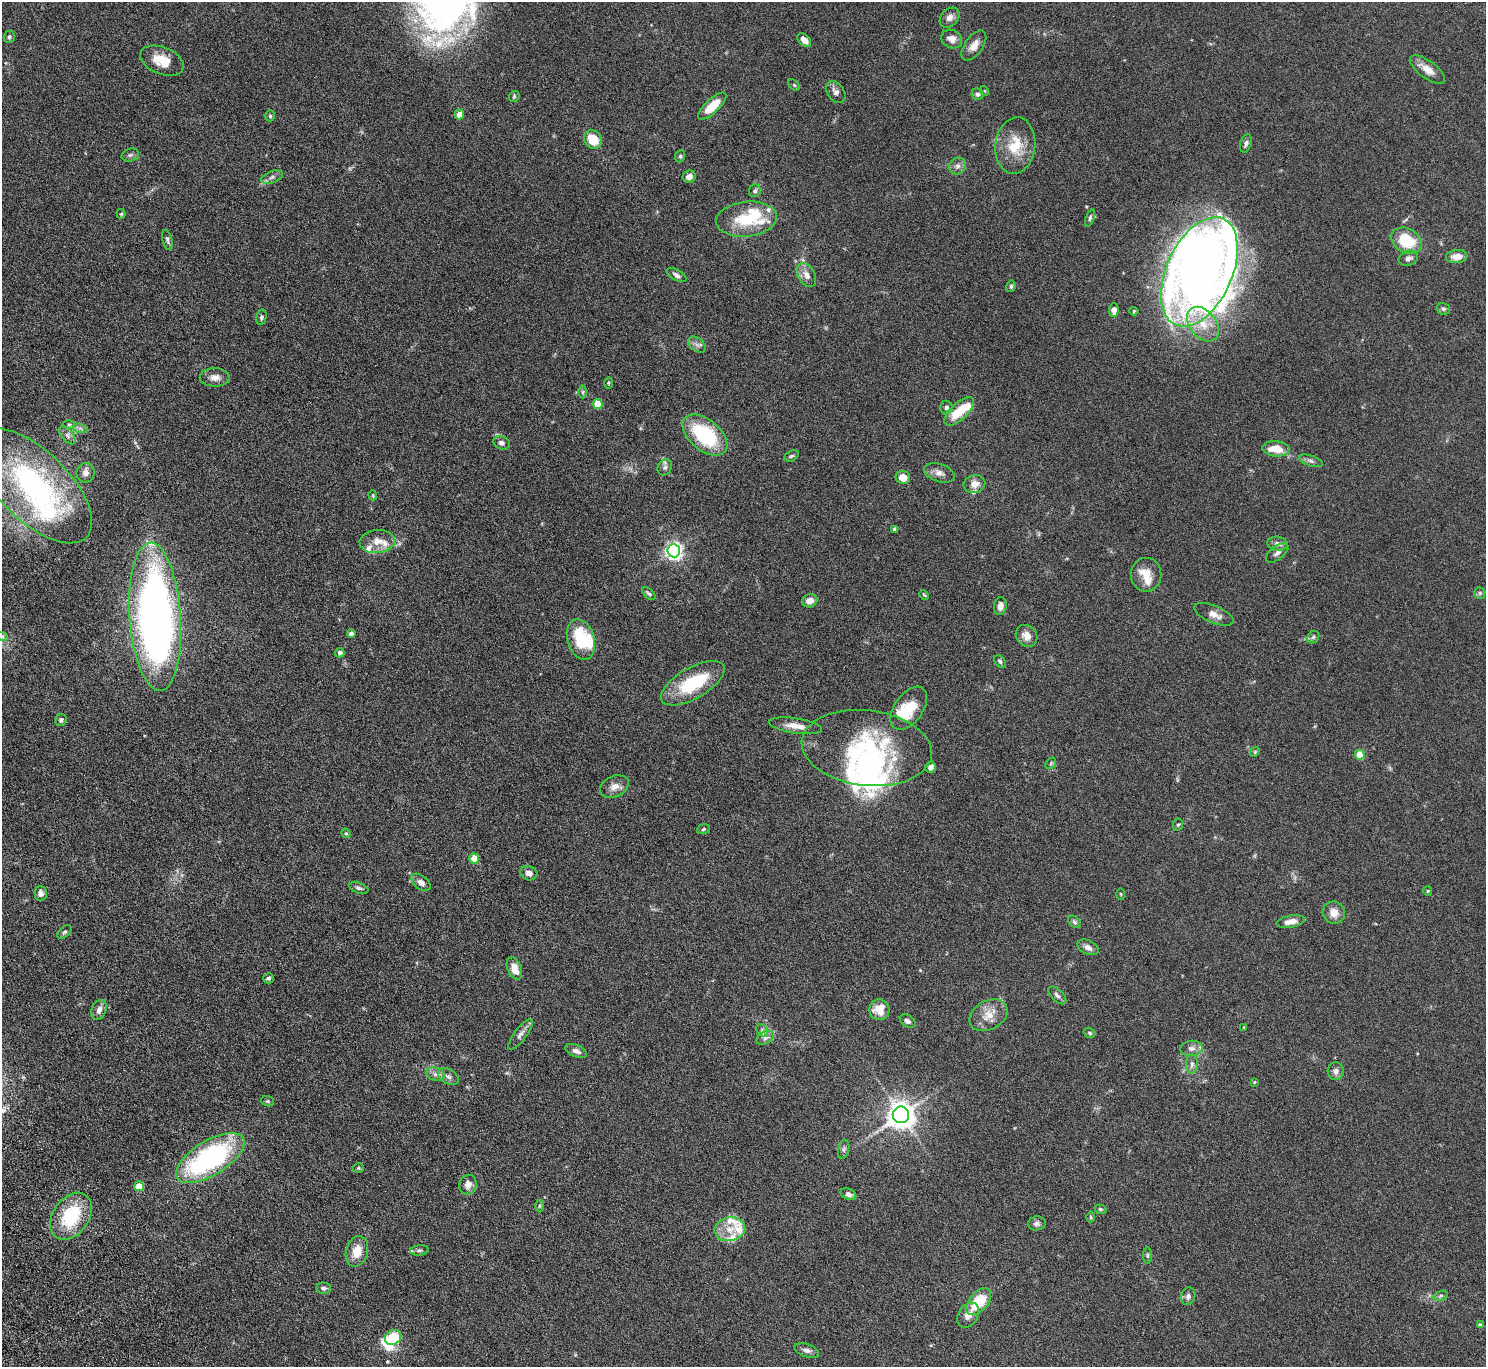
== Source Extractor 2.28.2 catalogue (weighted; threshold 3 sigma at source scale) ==
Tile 7 of 4 x 4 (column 3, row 2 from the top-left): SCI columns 3020-4503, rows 2925-4289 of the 6037 x 5985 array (HDU 1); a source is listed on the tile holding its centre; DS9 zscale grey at full resolution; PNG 1488 x 1369 px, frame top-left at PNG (2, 2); each listed source drawn as its Kron ellipse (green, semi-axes under 4 px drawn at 4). Shown black and unused: <1% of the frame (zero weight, under 4 of 8 exposures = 3% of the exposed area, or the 3 px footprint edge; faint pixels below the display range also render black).
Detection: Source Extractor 2.28.2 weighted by HDU 2 'WHT'; one run over the whole footprint, this tile lists its part. Background 0.0883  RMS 0.0051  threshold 0.021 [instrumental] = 3 sigma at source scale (4.09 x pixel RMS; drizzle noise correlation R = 1.36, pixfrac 0.8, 0.05/0.05 arcsec/px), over >= 5 px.
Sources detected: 176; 8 inside a brighter object's white glare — neither listed nor drawn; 17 inside a brighter listed object's ellipse — not listed separately; the other 151 listed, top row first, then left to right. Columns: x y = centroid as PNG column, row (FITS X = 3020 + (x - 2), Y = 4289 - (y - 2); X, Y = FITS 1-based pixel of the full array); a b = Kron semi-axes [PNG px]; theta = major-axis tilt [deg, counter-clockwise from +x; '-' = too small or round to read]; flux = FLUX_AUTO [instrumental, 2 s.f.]
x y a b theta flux
949 18 11 8 45 2.5
9 37 6 5 - 0.83
952 39 11 9 -27 3.1
804 40 8 5 -46 2.7
974 46 17 9 55 3.9
162 61 23 13 -22 9.1
1427 70 21 8 -36 4.7
794 85 7 4 -45 0.67
985 91 5 3 - 0.37
836 92 12 8 -54 2.3
977 94 6 5 - 1.1
514 96 6 4 48 0.68
712 106 18 7 43 11
459 114 5 4 - 6.5
270 116 5 4 - 0.69
593 139 10 8 -55 10
1246 143 9 5 73 1.4
1015 146 28 20 83 13
130 155 9 6 15 1.2
680 156 6 4 69 0.67
958 166 9 8 - 1.8
272 177 11 5 19 1.7
689 177 7 6 - 2.4
755 191 6 5 - 1
121 214 5 4 - 0.63
1090 218 9 4 71 0.88
746 219 31 17 6 18
167 240 10 5 -78 1.1
1406 241 16 12 -32 17
1457 257 11 6 6 4.3
1408 258 10 7 21 1.9
1199 272 58 32 66 410
676 275 11 5 -29 1.6
807 275 13 8 -62 3.3
1011 286 6 4 76 0.74
1443 309 7 6 - 0.96
1114 310 7 5 87 3.2
1134 311 4 4 - 0.55
261 317 8 5 77 0.95
1203 324 19 13 -51 9.2
697 345 10 6 -39 1.7
215 377 15 9 0 3.4
608 383 6 4 89 0.49
583 392 6 4 89 0.69
598 404 5 5 - 13
946 407 7 6 - 1.5
959 411 19 8 43 12
69 424 6 4 0 0.7
80 428 7 4 -19 1.1
68 435 11 5 -50 1.6
705 435 26 15 -40 33
502 443 8 6 -22 1.5
1276 449 14 7 -6 7.6
792 456 8 5 26 0.84
1311 461 12 5 -18 1.3
665 467 8 7 - 1.4
85 473 10 9 - 2.6
939 473 16 9 -18 3
903 477 7 6 - 5.3
974 484 11 9 11 3.8
34 486 74 35 -44 100
373 495 5 4 - 0.52
895 529 4 4 - 1.4
377 541 18 11 4 5.3
1278 544 10 7 -10 2.2
674 551 6 6 - 170
1277 553 13 6 39 1.7
1146 575 17 15 90 6.5
649 593 8 5 -44 0.92
1480 593 6 5 - 0.8
924 595 5 4 - 0.51
810 601 8 6 20 3.2
1000 606 9 6 84 2.5
1214 614 21 8 -22 4.1
155 617 74 25 -86 290
351 634 4 4 - 1.7
2 636 6 3 -19 0.65
1026 636 12 10 -45 3.7
1313 637 7 5 46 0.93
581 639 21 13 -74 21
340 653 4 4 - 1.4
1000 661 7 5 -49 0.98
693 683 36 15 30 26
909 708 24 14 55 15
61 720 6 5 - 1.1
795 726 27 7 -8 5
867 748 65 37 -7 59
1255 752 5 4 - 0.58
1360 755 5 5 - 13
1051 763 6 4 47 0.61
931 767 6 5 - 1.9
614 787 15 10 25 3.4
1178 825 6 5 - 0.66
703 829 6 5 - 0.65
346 833 5 4 - 0.58
474 858 5 5 - 10
529 873 8 7 - 2.1
421 882 11 6 -38 2.5
359 888 10 5 -21 1.1
1428 891 4 4 - 0.46
41 893 7 6 - 1.9
1121 894 5 3 - 0.43
1334 913 11 10 - 4.2
1074 922 7 5 -42 0.86
1290 922 15 6 10 3.8
64 932 8 5 45 0.86
1088 947 11 6 -26 2.2
514 968 12 7 -68 4.9
269 978 5 5 - 0.96
1057 995 11 6 -45 1.5
99 1010 10 7 70 2.3
879 1010 10 10 - 7.6
988 1015 20 14 28 6.9
908 1021 9 5 -33 1.3
1244 1027 3 3 - 0.42
762 1030 7 5 -49 1.2
1090 1033 6 4 -17 0.68
520 1034 18 6 53 2.2
765 1038 9 6 31 1.6
1191 1048 11 7 5 2.3
576 1051 11 6 -24 1.9
1192 1064 9 6 89 1.6
1336 1071 9 8 - 2.3
435 1074 9 6 -16 1.9
448 1076 11 7 -32 1.9
1254 1082 4 4 - 0.38
268 1101 6 5 - 0.72
901 1115 8 8 - 540
844 1149 10 5 77 1.2
210 1158 39 17 31 80
358 1168 5 5 - 0.6
468 1185 10 8 70 3.2
139 1186 5 5 - 9
848 1194 8 5 -21 1.8
539 1206 6 4 90 0.66
1100 1209 6 4 -17 0.69
71 1216 26 18 55 26
1091 1217 5 3 - 0.47
1037 1223 9 7 10 1.4
730 1229 15 11 10 7.4
419 1250 9 5 5 1.1
357 1251 15 11 75 6.6
1147 1256 8 4 90 0.74
323 1288 7 5 -2 1.1
1188 1296 9 7 74 1.7
1441 1296 7 4 20 0.97
979 1302 16 9 49 16
968 1315 13 10 56 3.3
1480 1325 4 4 - 1.4
393 1337 8 7 - 14
807 1350 13 6 -19 1.8
Isophote crosses this tile's border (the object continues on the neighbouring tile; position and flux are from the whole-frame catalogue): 1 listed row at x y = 2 636